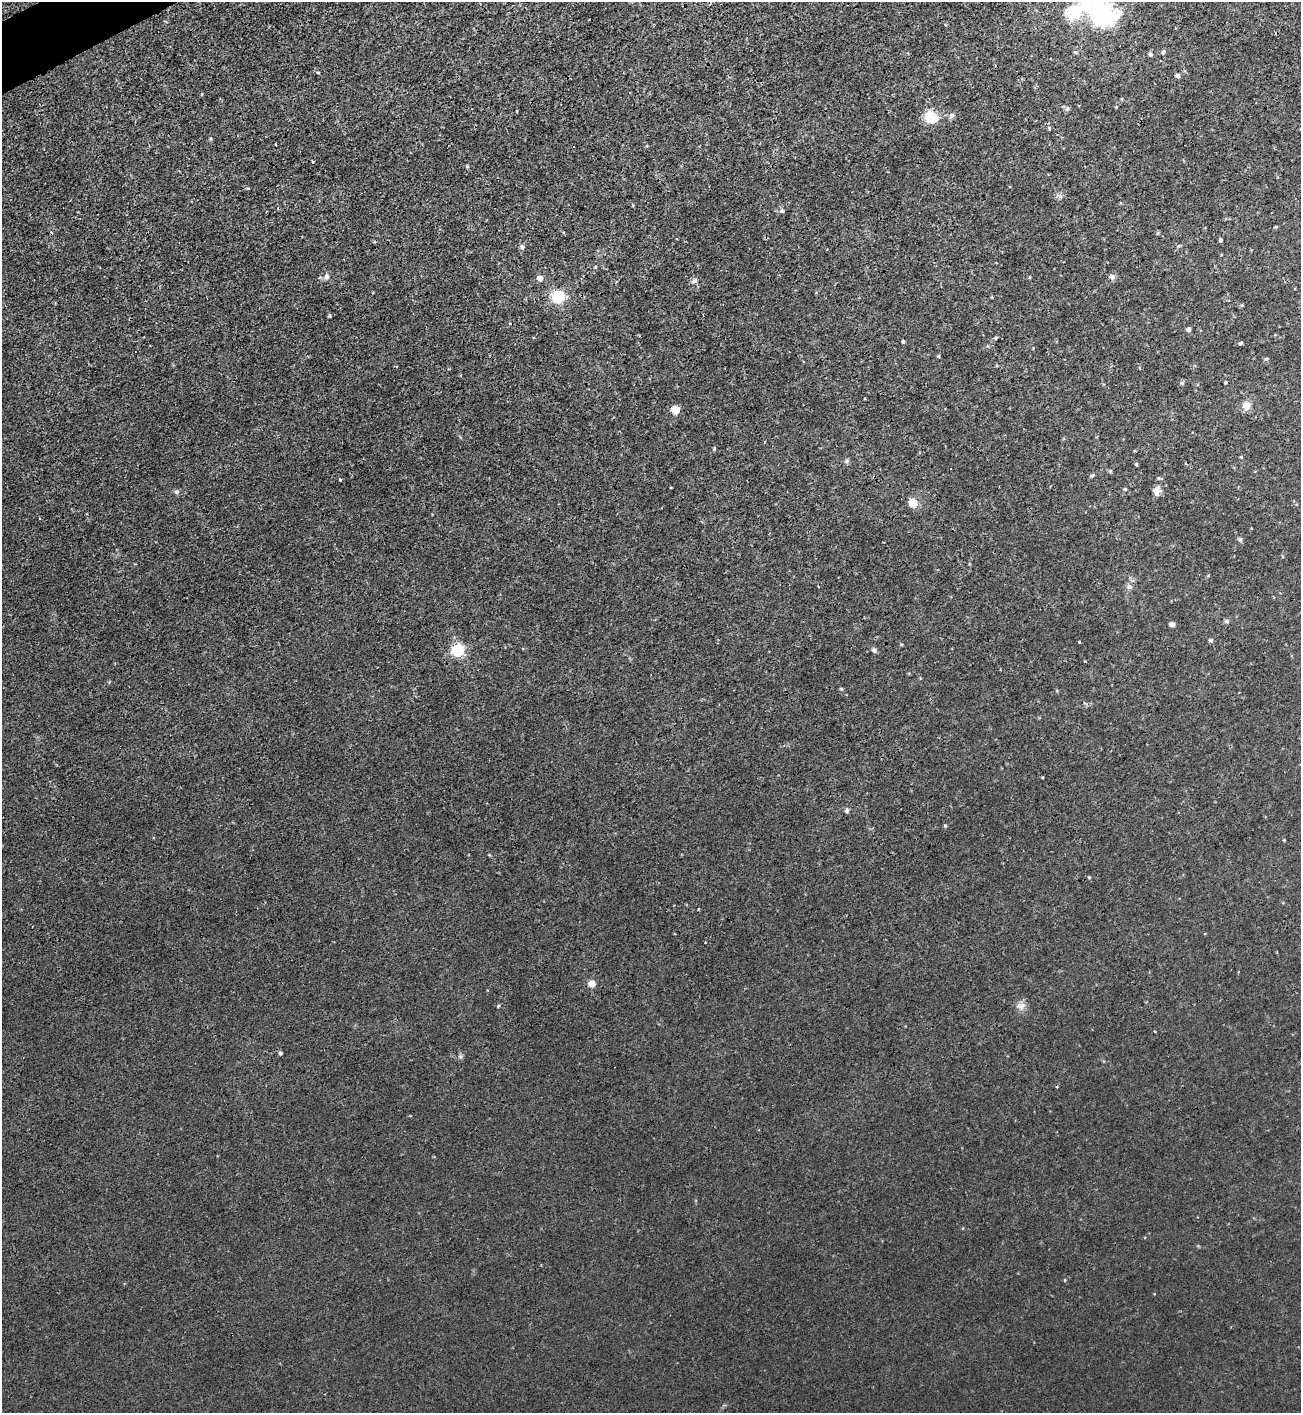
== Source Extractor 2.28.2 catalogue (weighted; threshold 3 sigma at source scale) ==
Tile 11 of 4 x 4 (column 3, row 3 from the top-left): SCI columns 2758-4056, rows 1422-2832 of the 5650 x 5664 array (HDU 1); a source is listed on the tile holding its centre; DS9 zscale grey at full resolution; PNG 1303 x 1415 px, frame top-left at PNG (2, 2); no overlay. Shown black and unused: <1% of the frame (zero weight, under 3 of 4 exposures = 1% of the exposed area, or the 3 px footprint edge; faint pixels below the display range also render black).
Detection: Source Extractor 2.28.2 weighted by HDU 2 'WHT'; one run over the whole footprint, this tile lists its part. Background 0.00361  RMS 0.0025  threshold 0.0113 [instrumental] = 3 sigma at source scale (4.5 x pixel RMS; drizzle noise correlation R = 1.50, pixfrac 1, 0.05/0.05 arcsec/px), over >= 5 px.
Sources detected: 72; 3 cosmic-ray / hot-pixel residue — not listed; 1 inside a brighter listed object's ellipse — not listed separately; the other 68 listed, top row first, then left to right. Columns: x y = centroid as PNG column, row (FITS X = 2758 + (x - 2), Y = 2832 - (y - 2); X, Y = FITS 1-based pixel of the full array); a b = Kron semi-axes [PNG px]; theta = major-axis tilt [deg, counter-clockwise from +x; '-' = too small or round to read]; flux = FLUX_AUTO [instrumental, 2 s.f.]
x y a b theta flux
1100 15 36 23 -40 69
1076 52 6 4 -20 0.4
1163 52 5 4 - 0.5
1150 54 5 4 - 0.6
1178 76 5 4 - 0.79
202 94 5 3 - 0.22
1116 107 4 3 - 0.21
1067 109 7 6 - 0.57
517 111 3 2 - 0.27
951 116 8 6 43 0.76
931 117 14 12 -36 6.6
1049 128 5 4 - 0.29
275 144 3 2 - 0.19
467 166 5 4 - 0.31
248 188 5 3 - 0.26
1060 196 7 5 -47 0.63
782 211 6 5 - 0.53
1276 227 5 3 - 0.24
1158 233 6 4 71 0.25
1221 240 4 3 - 0.52
522 247 6 6 - 0.65
595 267 5 4 - 0.27
326 276 9 7 66 1.1
1029 277 5 3 - 0.25
1112 277 8 7 - 0.87
540 278 5 5 - 1.8
694 281 9 5 29 0.75
558 297 13 12 - 7.8
330 316 5 3 - 0.34
1189 329 4 4 - 1
903 341 4 3 - 0.9
1241 343 5 4 - 0.48
938 356 4 4 - 0.3
1267 359 6 4 0 0.4
1225 382 3 3 - 0.34
1182 383 5 5 - 0.4
1246 406 11 10 - 2.1
675 410 5 5 - 8
1241 457 4 4 - 0.25
847 461 7 6 - 0.49
1136 464 4 3 - 0.32
1092 475 6 4 40 0.38
1159 478 5 5 - 0.38
340 480 3 2 - 0.39
1125 489 6 3 -45 0.29
1157 491 10 8 -89 2
176 492 7 6 - 0.57
913 503 6 5 - 7
1240 539 6 6 - 0.49
1129 587 9 7 -19 0.85
1226 621 7 5 16 0.54
1172 624 5 4 - 1.6
1211 640 5 4 - 0.51
1079 642 3 2 - 0.31
901 644 5 3 - 0.25
458 650 6 6 - 37
874 650 7 6 - 0.66
841 689 5 4 - 0.37
846 810 6 5 - 0.49
945 826 4 4 - 0.37
1284 840 3 3 - 0.21
1089 877 4 4 - 0.25
592 984 5 5 - 4.6
498 1006 4 3 - 0.54
1021 1006 13 10 6 1.6
1155 1031 3 2 - 0.23
281 1053 4 4 - 0.53
1065 1280 4 3 - 0.2
Isophote crosses this tile's border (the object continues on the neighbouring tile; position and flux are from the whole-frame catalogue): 1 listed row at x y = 1100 15